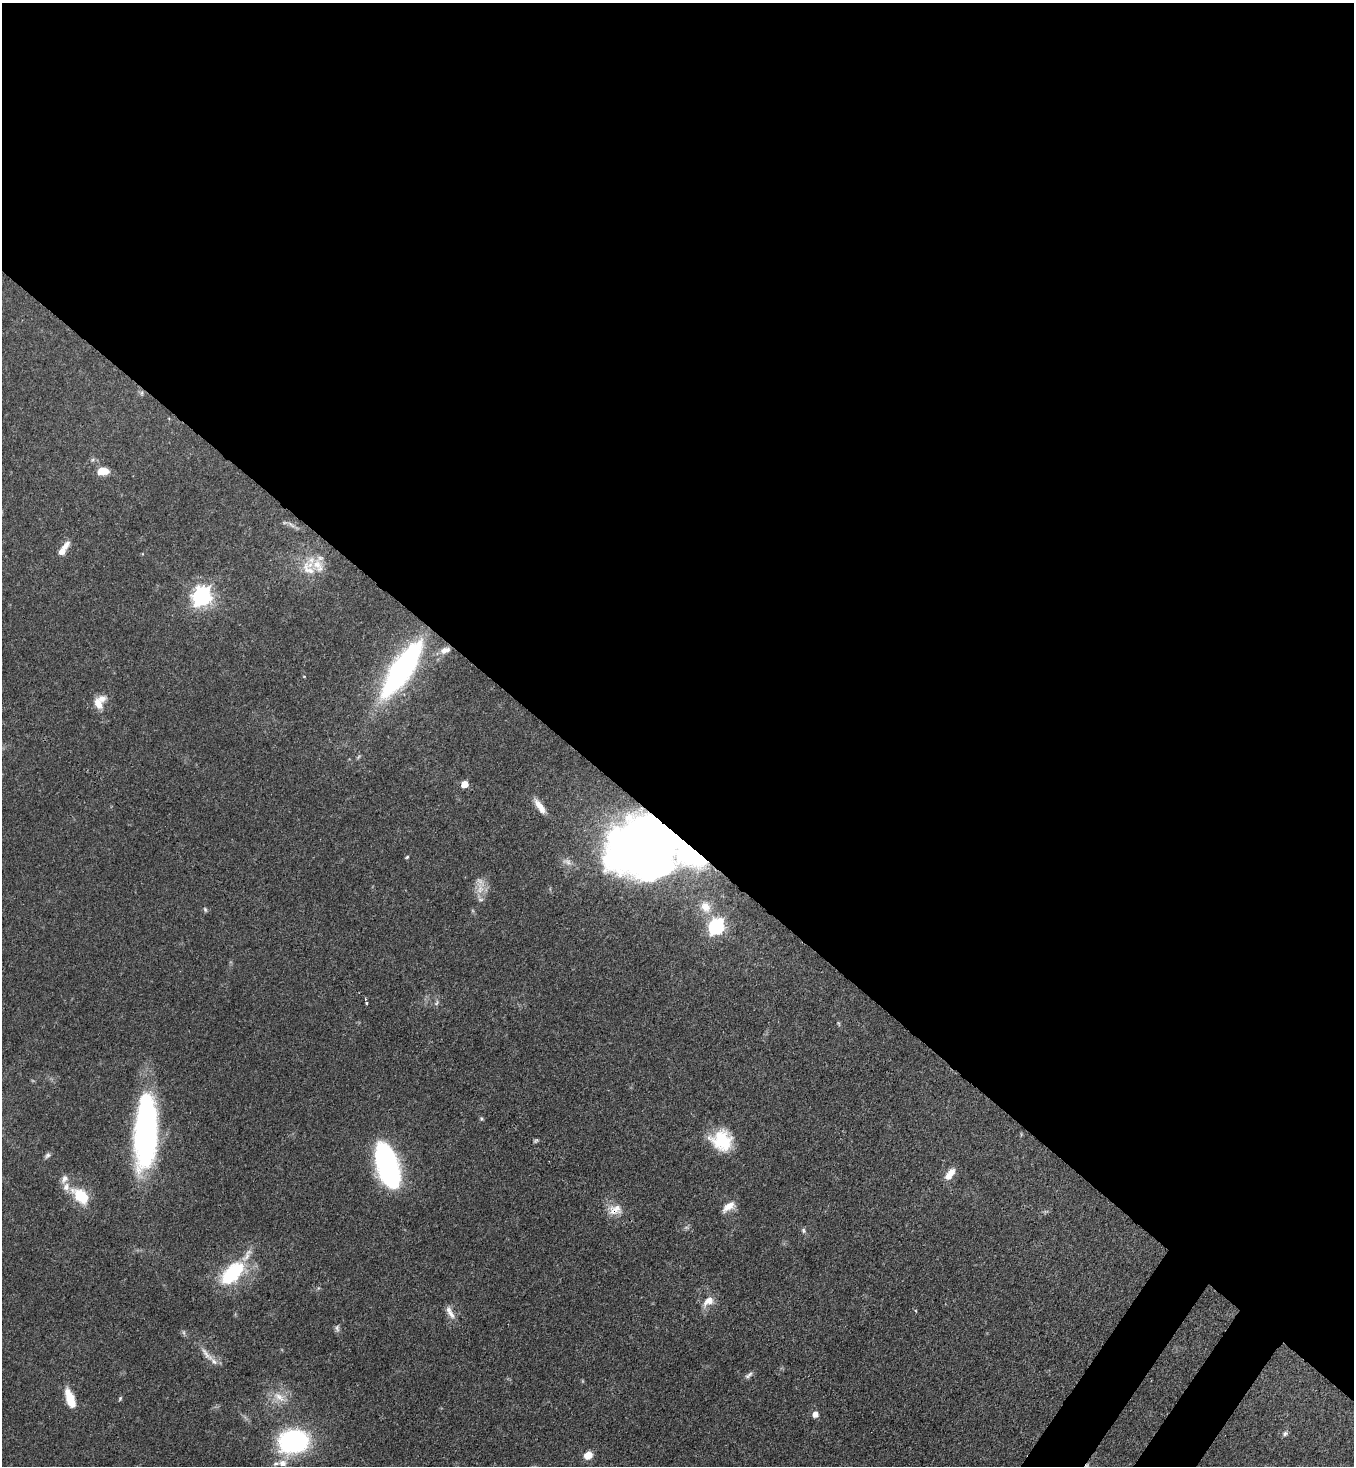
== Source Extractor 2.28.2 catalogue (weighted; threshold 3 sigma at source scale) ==
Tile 3 of 4 x 4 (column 3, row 1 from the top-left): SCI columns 2933-4284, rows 4454-5917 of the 6001 x 5979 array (HDU 1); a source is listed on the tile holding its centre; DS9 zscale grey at full resolution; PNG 1356 x 1468 px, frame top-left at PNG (2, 3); no overlay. Shown black and unused: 58% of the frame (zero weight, under 3 of 4 exposures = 7% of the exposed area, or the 3 px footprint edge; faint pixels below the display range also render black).
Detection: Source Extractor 2.28.2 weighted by HDU 2 'WHT'; one run over the whole footprint, this tile lists its part. Background 0.0827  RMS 0.0039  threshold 0.0174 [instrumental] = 3 sigma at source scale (4.5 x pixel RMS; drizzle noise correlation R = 1.50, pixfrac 1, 0.05/0.05 arcsec/px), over >= 5 px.
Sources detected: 56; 1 too faint to see at this stretch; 1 inside a brighter object's white glare — not listed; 5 inside a brighter listed object's ellipse — not listed separately; the other 49 listed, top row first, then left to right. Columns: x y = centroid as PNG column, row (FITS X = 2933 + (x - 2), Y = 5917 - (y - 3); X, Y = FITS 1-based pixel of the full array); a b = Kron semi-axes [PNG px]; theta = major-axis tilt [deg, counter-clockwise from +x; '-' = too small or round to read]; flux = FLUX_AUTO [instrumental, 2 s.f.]
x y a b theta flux
142 393 7 4 89 0.7
103 471 11 7 1 6.9
291 525 14 3 -42 1.1
62 551 20 7 54 4
308 569 25 14 -50 7.4
202 596 8 7 - 190
445 650 15 8 17 3
402 670 55 17 57 100
98 703 17 10 -73 4.5
464 784 5 5 - 7.1
540 806 22 7 -55 4.2
642 843 51 42 27 430
689 856 33 18 -17 30
407 857 4 4 - 0.51
480 888 18 8 -87 4.4
705 907 17 13 -58 5.6
205 909 7 4 -64 0.64
716 926 7 6 - 100
367 1003 3 3 - 0.66
437 1003 9 5 55 0.9
838 1023 8 3 -71 0.52
481 1119 5 5 - 0.62
146 1132 66 20 88 120
722 1140 23 22 - 17
535 1141 8 3 33 0.57
47 1155 8 5 39 0.96
387 1165 35 14 -72 120
950 1174 14 7 53 5
66 1187 11 9 72 2.8
81 1196 14 9 -40 18
728 1207 17 8 35 4
615 1210 18 13 27 4.9
803 1230 7 5 -88 0.79
232 1273 30 15 45 28
708 1301 17 9 37 4.2
451 1313 17 7 -55 2.8
337 1328 10 6 -89 1.1
183 1332 6 4 -71 0.7
207 1354 28 6 -49 3.7
748 1375 14 5 38 1.3
279 1397 20 9 -38 4.9
70 1398 22 9 -70 8.4
120 1398 6 4 64 0.52
815 1414 6 6 - 2.3
1285 1433 7 6 - 1
294 1441 27 21 5 58
588 1455 8 6 33 5.2
283 1463 10 8 -10 2.5
1087 1466 9 4 -81 1.1
Overlapping masked pixels (flux is a lower limit): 4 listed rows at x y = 642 843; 689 856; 615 1210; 1087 1466
Isophote crosses this tile's border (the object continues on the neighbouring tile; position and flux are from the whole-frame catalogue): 1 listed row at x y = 1087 1466